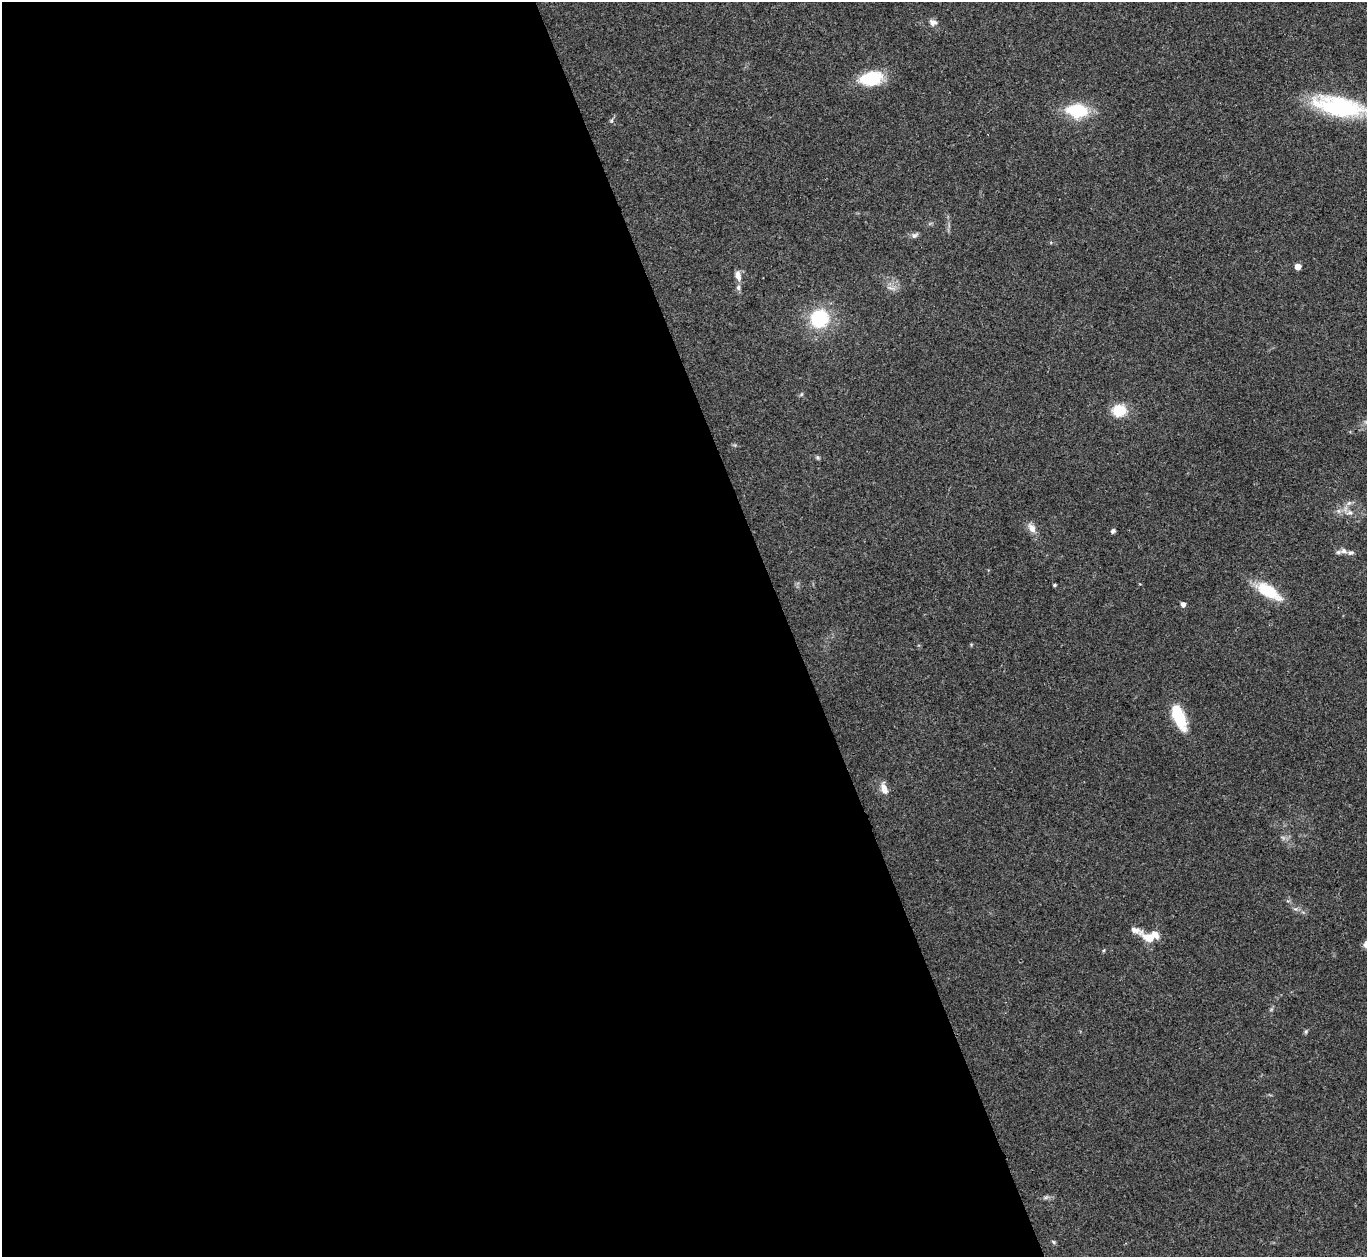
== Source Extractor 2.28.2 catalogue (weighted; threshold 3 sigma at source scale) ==
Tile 9 of 4 x 4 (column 1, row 3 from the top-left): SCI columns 1-1365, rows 1406-2660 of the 5463 x 5449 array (HDU 1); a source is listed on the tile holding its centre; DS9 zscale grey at full resolution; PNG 1369 x 1259 px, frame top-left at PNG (2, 2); no overlay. Shown black and unused: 58% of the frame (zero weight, under 3 of 4 exposures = <1% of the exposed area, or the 3 px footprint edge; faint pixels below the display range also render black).
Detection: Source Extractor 2.28.2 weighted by HDU 2 'WHT'; one run over the whole footprint, this tile lists its part. Background 0.122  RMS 0.0047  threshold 0.0211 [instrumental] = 3 sigma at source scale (4.5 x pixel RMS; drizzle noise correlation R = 1.50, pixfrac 1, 0.05/0.05 arcsec/px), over >= 5 px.
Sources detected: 32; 3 inside a brighter listed object's ellipse — not listed separately; the other 29 listed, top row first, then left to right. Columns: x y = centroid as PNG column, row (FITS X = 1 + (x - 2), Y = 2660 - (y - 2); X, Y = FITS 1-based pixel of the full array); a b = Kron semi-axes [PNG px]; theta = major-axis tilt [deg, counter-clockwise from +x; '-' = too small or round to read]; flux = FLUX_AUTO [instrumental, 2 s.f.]
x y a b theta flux
933 22 10 8 -15 2.3
871 78 24 14 12 21
1339 107 39 14 -11 74
1077 111 21 13 -4 22
612 120 6 4 71 0.72
914 235 9 6 18 1.7
1298 267 4 4 - 6.2
738 275 13 7 -75 3
891 288 14 4 -16 1.6
819 319 17 16 - 28
802 394 6 4 70 0.6
1119 410 12 10 8 14
817 457 7 4 -59 0.73
1349 503 7 6 - 1.4
1349 513 10 4 8 1.5
1032 528 15 9 -59 3.5
1113 531 5 4 - 1.2
1344 551 10 7 -12 2.1
1054 585 4 3 - 0.69
1268 591 31 13 -31 18
1183 604 4 4 - 2.3
1178 717 26 11 -66 22
885 791 16 9 -75 3.7
1135 930 13 8 -11 2.6
1149 938 16 8 -26 8.3
1366 944 10 7 80 2
1306 1032 6 5 - 0.73
1046 1197 7 4 19 0.97
1053 1242 7 4 -59 0.69
Isophote crosses this tile's border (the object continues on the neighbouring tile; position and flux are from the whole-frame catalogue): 2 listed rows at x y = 1339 107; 1366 944